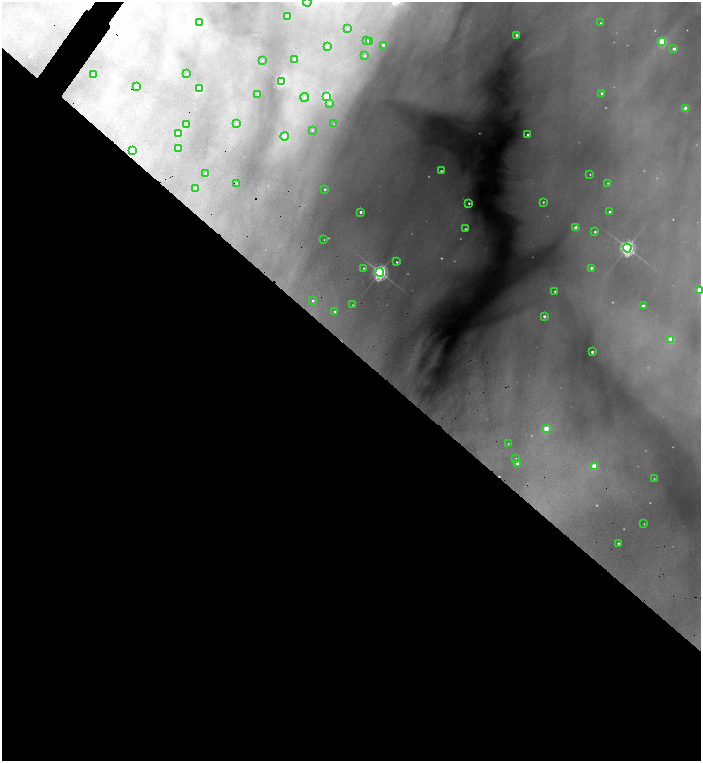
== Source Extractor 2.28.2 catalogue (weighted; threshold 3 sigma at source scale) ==
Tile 14 of 4 x 4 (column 2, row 4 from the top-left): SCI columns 1701-3097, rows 3-1520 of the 6054 x 6077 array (HDU 1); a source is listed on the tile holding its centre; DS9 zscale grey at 2 x 2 block average (1 PNG px = mean of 2 x 2 image px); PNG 703 x 763 px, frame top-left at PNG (2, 2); each listed source drawn as its Kron ellipse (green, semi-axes under 4 px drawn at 4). Shown black and unused: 55% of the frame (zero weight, under 4 of 8 exposures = <1% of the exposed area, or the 3 px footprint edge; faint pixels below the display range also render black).
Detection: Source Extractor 2.28.2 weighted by HDU 2 'WHT'; one run over the whole footprint, this tile lists its part. Background 0.434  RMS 0.013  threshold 0.052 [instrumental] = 3 sigma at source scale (4.09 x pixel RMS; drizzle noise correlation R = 1.36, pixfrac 0.8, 0.05/0.05 arcsec/px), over >= 5 px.
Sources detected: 102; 30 too faint to see at this stretch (2 x 2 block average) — neither listed nor drawn; the other 72 listed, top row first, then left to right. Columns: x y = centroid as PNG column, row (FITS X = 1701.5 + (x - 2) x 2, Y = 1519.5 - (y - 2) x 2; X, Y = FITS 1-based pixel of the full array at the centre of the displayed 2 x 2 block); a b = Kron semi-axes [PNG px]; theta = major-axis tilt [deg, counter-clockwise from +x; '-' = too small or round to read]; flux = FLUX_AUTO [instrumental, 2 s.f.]
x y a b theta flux
307 2 4 3 - 4.3
288 16 2 2 - 31
200 23 4 3 - 370
601 23 2 2 - 2.8
347 29 2 2 - 1.4
516 35 2 2 - 12
366 40 2 2 - 15
370 41 2 2 - 29
662 41 3 3 - 240
383 45 2 2 - 13
327 46 3 3 - 2.5
674 49 3 2 - 18
365 56 2 2 - 2.7
295 59 2 2 - 20
262 60 2 2 - 1.3
187 74 2 2 - 1.5
94 75 2 2 - 0.93
281 81 3 3 - 480
136 87 2 2 - 1.9
200 89 3 3 - 190
602 93 2 2 - 8.3
258 94 2 2 - 2.3
327 96 3 3 - 400
305 97 4 4 - 6
329 103 3 3 - 5.7
686 109 3 2 - 67
237 123 3 3 - 3.2
334 124 3 3 - 3
186 125 2 2 - 5.1
312 130 2 2 - 3.3
179 134 3 3 - 74
528 135 2 2 - 8.7
284 136 4 4 - 100
178 148 2 2 - 1.4
133 151 3 3 - 90
441 171 2 2 - 7.9
206 174 2 2 - 11
590 174 2 2 - 2.6
237 183 2 2 - 2.4
608 183 3 3 - 3
196 189 3 3 - 11
325 189 2 2 - 4.2
543 202 2 2 - 4.4
469 203 2 2 - 7.1
361 212 2 2 - 16
610 212 2 2 - 8.7
576 228 3 3 - 77
465 229 2 2 - 5.9
595 232 2 2 - 6.8
324 240 2 2 - 1.9
627 248 4 4 - 1500
397 262 3 2 - 6.3
364 268 3 2 - 4.5
591 268 2 2 - 9.6
380 272 4 4 - 1700
700 290 3 3 - 150
555 291 2 2 - 6.7
313 301 3 3 - 8.4
353 305 2 2 - 3.7
643 306 2 2 - 13
335 312 3 3 - 7.3
544 316 2 2 - 17
671 339 3 3 - 93
592 352 2 2 - 15
546 429 3 3 - 87
508 444 2 2 - 1.8
516 459 2 2 - 5.2
517 463 2 2 - 30
594 466 3 3 - 120
654 479 2 2 - 2.2
644 524 2 2 - 2.4
618 543 2 2 - 5.4
Isophote crosses this tile's border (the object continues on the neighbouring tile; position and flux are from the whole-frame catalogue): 2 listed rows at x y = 307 2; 700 290
Diffuse or blended objects may show on this block-average render without a row.